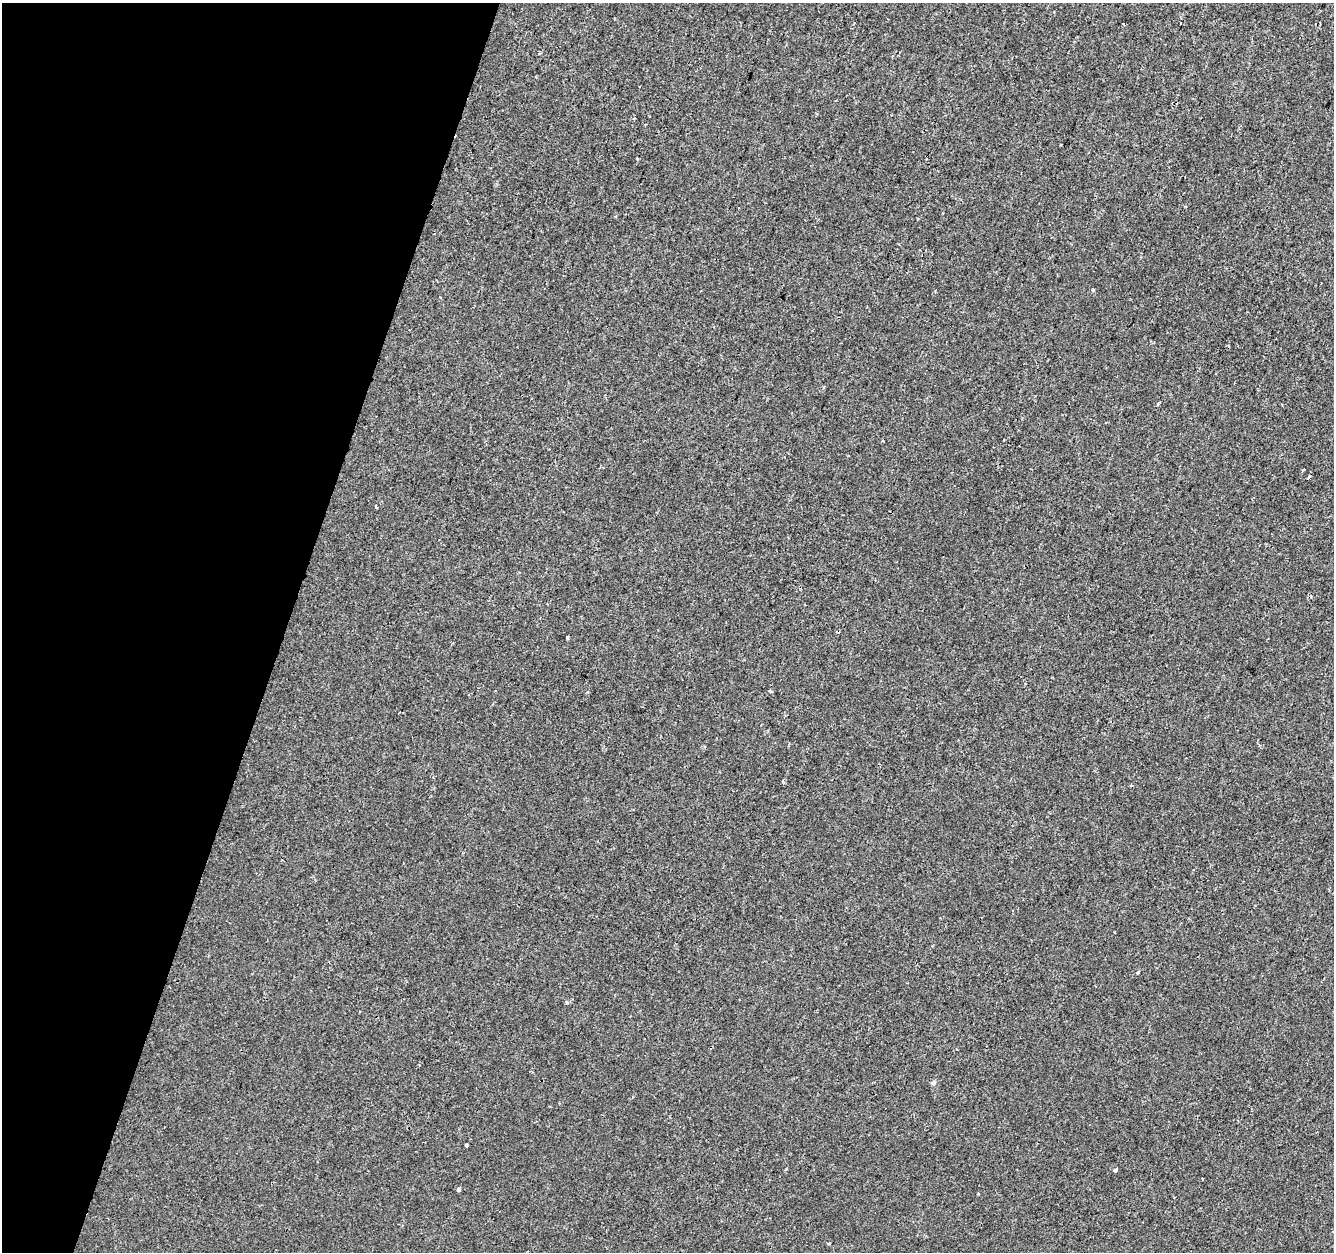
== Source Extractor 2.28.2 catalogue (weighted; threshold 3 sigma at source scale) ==
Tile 9 of 4 x 4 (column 1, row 3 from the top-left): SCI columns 8-1339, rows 1531-2780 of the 5335 x 5497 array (HDU 1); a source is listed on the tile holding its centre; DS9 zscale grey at full resolution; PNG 1336 x 1254 px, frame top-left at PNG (2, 3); no overlay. Shown black and unused: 21% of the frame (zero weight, under 2 of 3 exposures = <1% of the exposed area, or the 3 px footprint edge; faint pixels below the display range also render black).
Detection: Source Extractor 2.28.2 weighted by HDU 2 'WHT'; one run over the whole footprint, this tile lists its part. Background -2.68e-04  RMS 0.0026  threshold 0.0118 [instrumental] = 3 sigma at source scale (4.5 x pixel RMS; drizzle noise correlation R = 1.50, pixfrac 1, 0.0396/0.0396 arcsec/px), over >= 5 px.
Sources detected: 20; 4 cosmic-ray / hot-pixel residue — not listed; the other 16 listed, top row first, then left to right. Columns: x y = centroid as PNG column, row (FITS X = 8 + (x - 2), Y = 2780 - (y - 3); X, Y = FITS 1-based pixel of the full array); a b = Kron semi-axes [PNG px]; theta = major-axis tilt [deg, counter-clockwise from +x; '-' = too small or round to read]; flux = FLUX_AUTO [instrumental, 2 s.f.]
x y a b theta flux
1061 145 3 2 - 0.31
637 158 3 3 - 0.48
1093 290 3 3 - 0.7
1158 404 4 3 - 0.3
1309 477 4 3 - 0.51
376 507 4 3 - 0.56
567 637 4 3 - 0.77
771 692 4 3 - 0.48
783 781 5 3 - 0.28
1131 785 4 3 - 0.41
1137 973 3 3 - 0.69
567 1002 5 5 - 0.49
933 1083 7 6 - 0.64
466 1145 3 3 - 1
1115 1170 4 3 - 1.8
459 1189 4 3 - 0.97